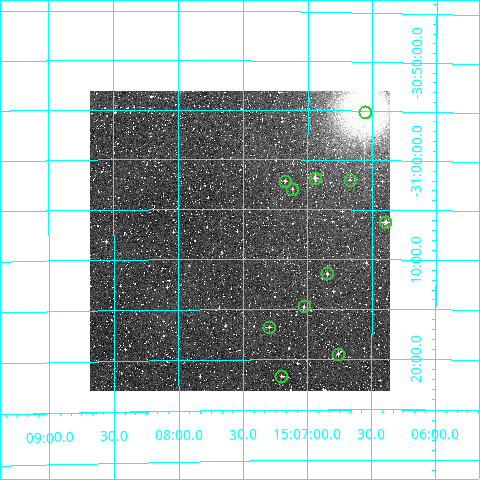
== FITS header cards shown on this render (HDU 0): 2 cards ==
NAXIS1  =                  300
NAXIS2  =                  300

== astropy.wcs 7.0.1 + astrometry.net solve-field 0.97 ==
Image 300 x 300 px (HDU 0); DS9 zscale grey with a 90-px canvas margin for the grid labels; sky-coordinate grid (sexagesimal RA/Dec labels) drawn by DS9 from the SOLVED WCS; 11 Tycho-2 reference stars matched to detected sources circled (green)
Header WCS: RA---TAN/DEC--TAN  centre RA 15:07:32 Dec -31:08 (226.88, -31.14 deg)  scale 6 arcsec/px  FOV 30.0' x 30.0'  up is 0 deg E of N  parity normal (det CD < 0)
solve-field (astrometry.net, Tycho-2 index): VERIFIED the header's WCS against the Tycho-2 star catalogue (verified at 2 index scales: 8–11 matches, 0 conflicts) and refined it, rather than solving blind
Solved WCS: RA---TAN-SIP/DEC--TAN-SIP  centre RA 15:07:32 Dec -31:08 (226.88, -31.14 deg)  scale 5.97 arcsec/px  FOV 29.8' x 30.0'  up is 0 deg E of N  parity normal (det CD < 0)
The solver's refit moves the header's centre by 2.6 arcsec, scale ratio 0.9948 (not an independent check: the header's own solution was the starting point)
Tycho-2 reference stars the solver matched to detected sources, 11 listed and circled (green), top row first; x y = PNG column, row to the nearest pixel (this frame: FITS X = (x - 90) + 1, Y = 300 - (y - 91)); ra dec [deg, ICRS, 3 dp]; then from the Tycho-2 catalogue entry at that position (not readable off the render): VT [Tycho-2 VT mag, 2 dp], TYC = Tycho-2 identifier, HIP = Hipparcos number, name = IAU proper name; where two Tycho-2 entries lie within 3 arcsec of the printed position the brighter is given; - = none
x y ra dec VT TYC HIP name
365 112 226.638 -30.918 5.96 7311-1617-1 73937 -
315 178 226.736 -31.031 10.26 7311-1344-1 - -
350 180 226.668 -31.034 11.77 7311-1331-1 - -
285 181 226.794 -31.036 11.69 7311-1527-1 - -
292 189 226.779 -31.049 11.17 7311-1264-1 - -
385 222 226.598 -31.104 10.61 7311-1483-1 - -
327 273 226.711 -31.191 11.04 7311-1244-1 - -
304 306 226.757 -31.246 11.62 7311-1101-1 - -
269 327 226.824 -31.280 11.93 7311-161-1 - -
338 354 226.690 -31.324 11.27 7311-63-1 - -
281 376 226.801 -31.361 11.60 7311-372-1 - -